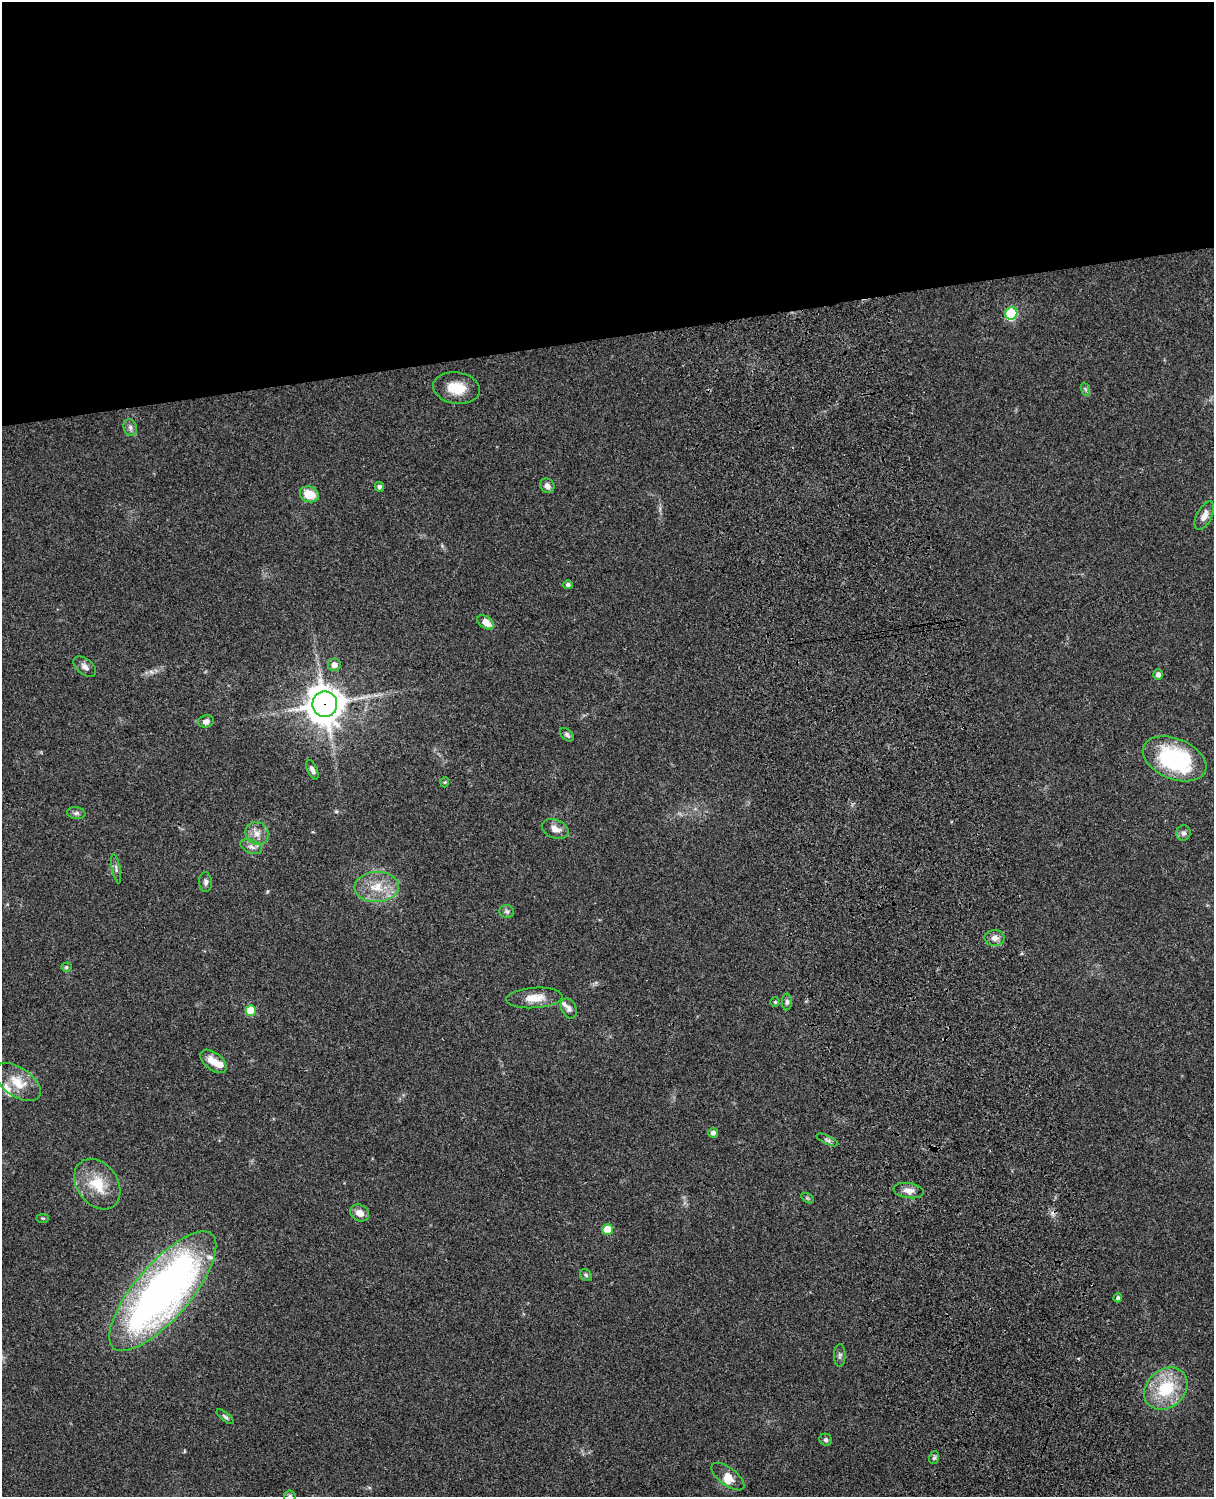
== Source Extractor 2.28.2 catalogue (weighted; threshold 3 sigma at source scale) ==
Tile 2 of 4 x 3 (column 2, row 1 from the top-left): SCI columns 1333-2544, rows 3269-4763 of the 5088 x 4927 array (HDU 1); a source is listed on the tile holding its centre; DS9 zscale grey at full resolution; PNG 1216 x 1499 px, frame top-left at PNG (2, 2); each listed source drawn as its Kron ellipse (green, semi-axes under 4 px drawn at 4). Shown black and unused: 23% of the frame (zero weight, under 3 of 4 exposures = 6% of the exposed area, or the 3 px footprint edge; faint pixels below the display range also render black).
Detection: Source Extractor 2.28.2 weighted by HDU 2 'WHT'; one run over the whole footprint, this tile lists its part. Background 0.0986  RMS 0.0064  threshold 0.0286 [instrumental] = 3 sigma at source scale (4.5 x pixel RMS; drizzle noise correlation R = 1.50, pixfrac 1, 0.05/0.05 arcsec/px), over >= 5 px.
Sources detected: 62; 1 too faint to see at this stretch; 1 cosmic-ray / hot-pixel residue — neither listed nor drawn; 5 inside a brighter listed object's ellipse — not listed separately; the other 55 listed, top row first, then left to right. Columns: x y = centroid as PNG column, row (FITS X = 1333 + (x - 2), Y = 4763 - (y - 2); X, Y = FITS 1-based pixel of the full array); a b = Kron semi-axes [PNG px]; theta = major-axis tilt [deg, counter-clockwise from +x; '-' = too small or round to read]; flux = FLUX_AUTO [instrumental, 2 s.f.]
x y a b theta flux
1011 313 6 6 - 42
457 388 23 15 -9 14
1085 389 7 4 -71 1.3
130 427 8 6 -75 2.1
547 486 7 6 - 3
379 487 5 5 - 1.7
309 494 10 7 -23 12
1204 516 15 7 63 4.7
568 585 5 4 - 1.8
486 622 9 6 -34 6.2
334 665 6 6 - 4.1
85 667 13 7 -39 3
1158 675 5 5 - 2.9
325 704 13 12 - 1300
206 721 8 6 14 2.8
567 735 8 5 -43 1.6
1175 759 33 20 -22 69
312 770 10 5 -66 2.1
445 782 5 3 - 0.55
76 813 9 6 -7 1.8
555 829 14 9 -24 4.6
257 833 12 11 - 5.6
1183 833 7 7 - 2
251 847 11 6 -22 2.8
116 869 15 3 -79 1.7
206 882 10 6 -88 2.1
377 887 22 15 1 15
507 911 7 6 - 1.6
995 938 10 8 2 4.1
66 967 5 4 - 0.91
534 998 28 10 4 10
775 1002 4 4 - 0.87
787 1002 8 5 90 1.8
569 1008 10 7 -64 2.3
251 1010 5 5 - 19
213 1061 15 8 -38 7.8
18 1082 26 14 -34 14
713 1133 5 5 - 2.4
827 1140 12 4 -25 1.7
97 1184 27 20 -54 21
909 1191 15 7 -8 4.9
807 1198 7 4 -34 0.92
360 1213 10 8 -28 5.2
43 1218 6 3 0 0.63
607 1229 5 5 - 14
586 1275 6 5 - 1.2
163 1291 75 27 49 370
1118 1298 4 4 - 1.7
840 1355 11 6 90 1.8
1166 1389 24 19 42 30
225 1417 10 4 -38 1.4
826 1440 6 5 - 1.4
934 1458 6 5 - 1.3
728 1477 19 8 -37 5.9
290 1496 6 5 - 1.4
Overlapping masked pixels (flux is a lower limit): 1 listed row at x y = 325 704
Isophote crosses this tile's border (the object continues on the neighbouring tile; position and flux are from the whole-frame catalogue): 1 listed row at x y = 290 1496